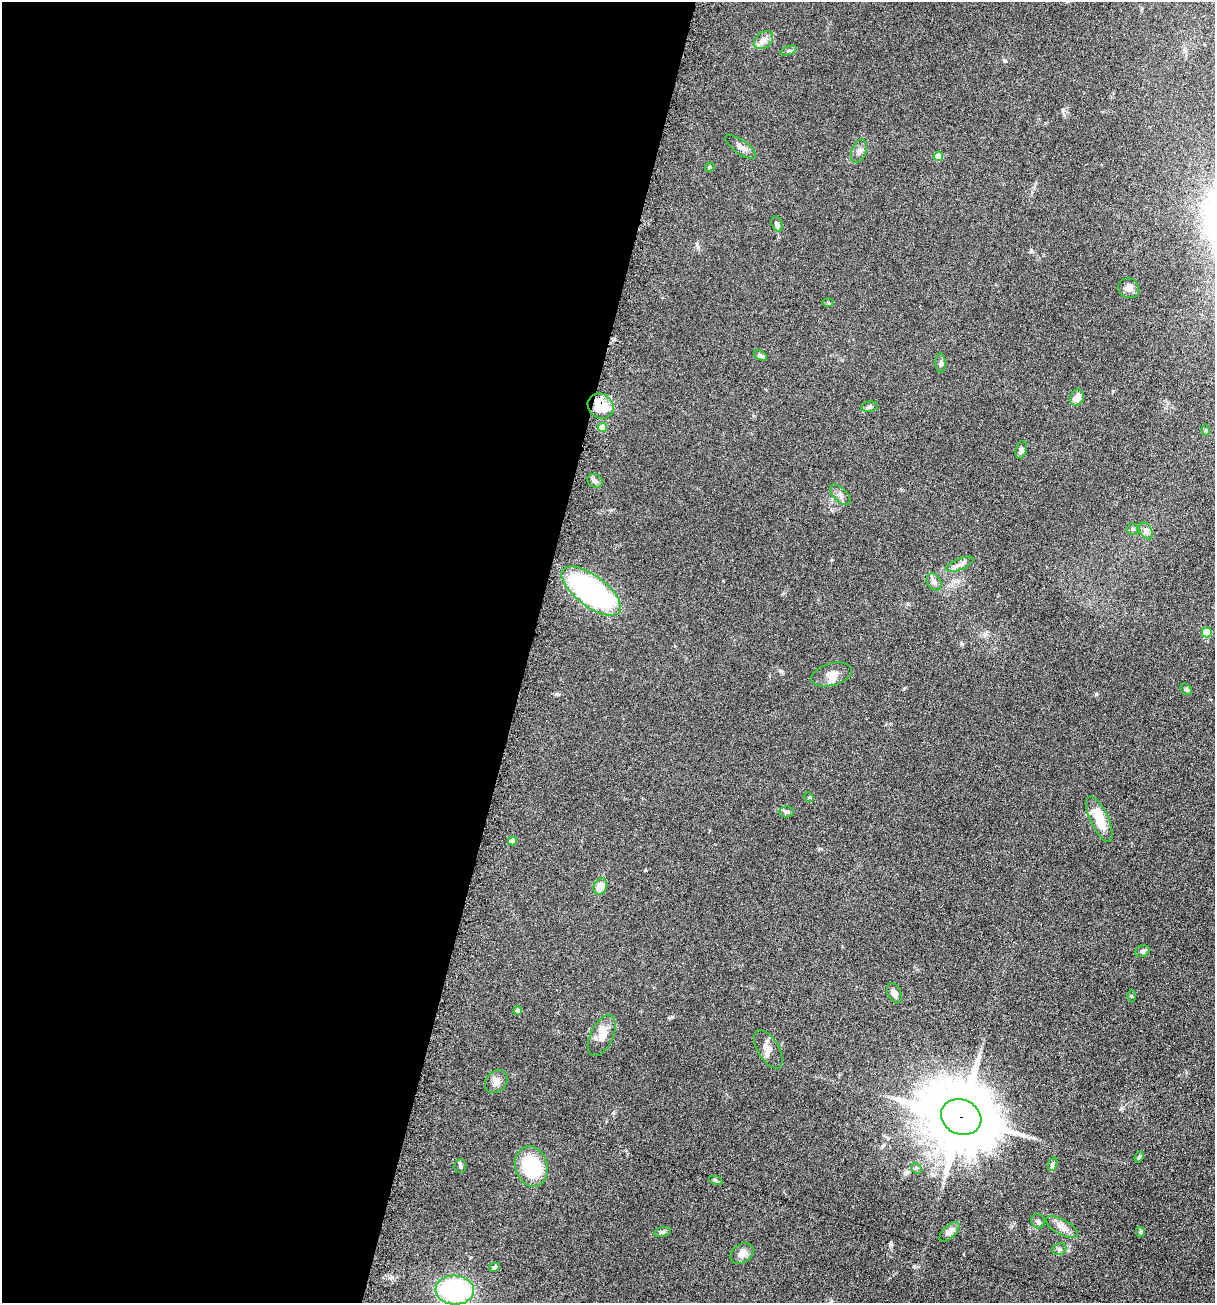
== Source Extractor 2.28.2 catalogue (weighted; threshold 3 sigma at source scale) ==
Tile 5 of 4 x 4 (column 1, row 2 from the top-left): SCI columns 781-1993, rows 2908-4208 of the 5918 x 5679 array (HDU 1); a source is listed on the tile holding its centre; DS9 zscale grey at full resolution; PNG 1217 x 1305 px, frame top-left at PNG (2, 2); each listed source drawn as its Kron ellipse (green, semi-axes under 4 px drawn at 4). Shown black and unused: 43% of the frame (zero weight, under 4 of 7 exposures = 19% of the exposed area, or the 3 px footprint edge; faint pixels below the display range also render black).
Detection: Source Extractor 2.28.2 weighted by HDU 2 'WHT'; one run over the whole footprint, this tile lists its part. Background 0.111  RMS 0.0057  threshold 0.0234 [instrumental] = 3 sigma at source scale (4.09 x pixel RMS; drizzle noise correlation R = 1.36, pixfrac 0.8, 0.05/0.05 arcsec/px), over >= 5 px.
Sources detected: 55; all 55 listed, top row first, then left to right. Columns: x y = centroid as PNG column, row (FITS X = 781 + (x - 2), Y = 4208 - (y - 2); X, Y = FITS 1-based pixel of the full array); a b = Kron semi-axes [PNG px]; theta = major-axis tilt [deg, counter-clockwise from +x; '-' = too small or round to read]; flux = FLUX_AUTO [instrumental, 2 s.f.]
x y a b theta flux
764 40 10 7 43 2.6
789 50 8 3 19 0.8
740 147 18 7 -35 2.7
859 151 12 7 70 2.1
938 156 5 5 - 9.7
710 167 5 4 - 0.72
777 224 8 5 -71 1.2
1129 288 11 9 -28 2.7
828 303 6 4 0 0.56
760 355 7 4 -29 1.2
941 363 9 5 -88 1.1
1077 397 8 6 63 3.9
601 406 14 12 -39 14
869 407 8 5 10 1.1
602 427 4 4 - 8.8
1206 430 6 4 -89 0.56
1021 450 9 5 77 1.6
595 481 8 6 -36 1.4
840 495 13 6 -45 2
1133 529 6 5 - 0.8
1146 531 9 6 -61 1.7
960 564 15 5 22 2.4
934 582 9 7 -60 2.5
591 591 35 15 -37 100
1207 633 5 5 - 13
832 675 21 11 15 5
1186 689 6 5 - 0.77
809 797 5 4 - 0.49
787 812 7 5 0 1.1
1099 819 24 9 -65 13
512 841 4 4 - 3.1
600 887 9 6 63 7
1142 951 7 5 20 1
894 993 11 6 -67 2.7
1131 996 6 4 -89 0.63
518 1011 4 4 - 2.8
602 1035 22 11 65 6.2
768 1049 21 10 -59 4
496 1081 13 10 47 2.9
961 1117 21 17 -26 4900
1139 1157 6 3 68 0.75
1053 1164 7 4 71 0.97
460 1166 7 6 - 1.1
531 1166 20 16 -75 31
916 1168 6 4 -45 0.81
716 1181 7 4 -20 0.72
1038 1221 7 6 - 1.6
1062 1227 18 7 -29 3.7
662 1232 8 4 14 0.99
949 1232 12 6 44 2.8
1140 1232 5 4 - 0.66
1059 1249 7 5 22 1.3
742 1254 12 9 36 3.5
494 1267 5 4 - 1.3
455 1290 19 14 -3 62
Overlapping masked pixels (flux is a lower limit): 2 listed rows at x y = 601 406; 961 1117
Unlisted compact peaks at least as high as the median listed source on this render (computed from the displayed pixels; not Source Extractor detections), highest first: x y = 1096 694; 1121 1108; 781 671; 1113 391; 698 247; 672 1017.